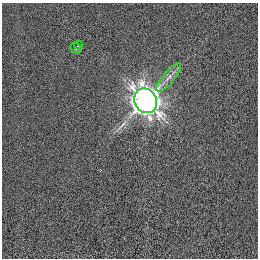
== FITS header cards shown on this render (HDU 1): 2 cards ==
NAXIS1  =                  256 /
NAXIS2  =                  256 /

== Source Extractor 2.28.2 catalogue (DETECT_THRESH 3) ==
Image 256 x 256 px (HDU 1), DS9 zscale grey, 1 PNG px = 1 image px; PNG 260 x 260 px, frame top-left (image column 1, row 256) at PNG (2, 3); each listed source drawn as its Kron ellipse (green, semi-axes under 4 px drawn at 4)
Background 6.81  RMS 13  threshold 38.9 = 3 sigma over >= 5 px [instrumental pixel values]
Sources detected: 4; all 4 listed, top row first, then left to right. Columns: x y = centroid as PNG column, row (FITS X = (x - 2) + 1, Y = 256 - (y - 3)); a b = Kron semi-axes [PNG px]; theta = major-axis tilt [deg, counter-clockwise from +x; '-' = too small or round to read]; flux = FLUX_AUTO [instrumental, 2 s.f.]
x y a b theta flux
78 45 4 3 - 600
76 48 6 5 - 1400
169 77 18 6 50 6900
146 101 13 11 -59 810000